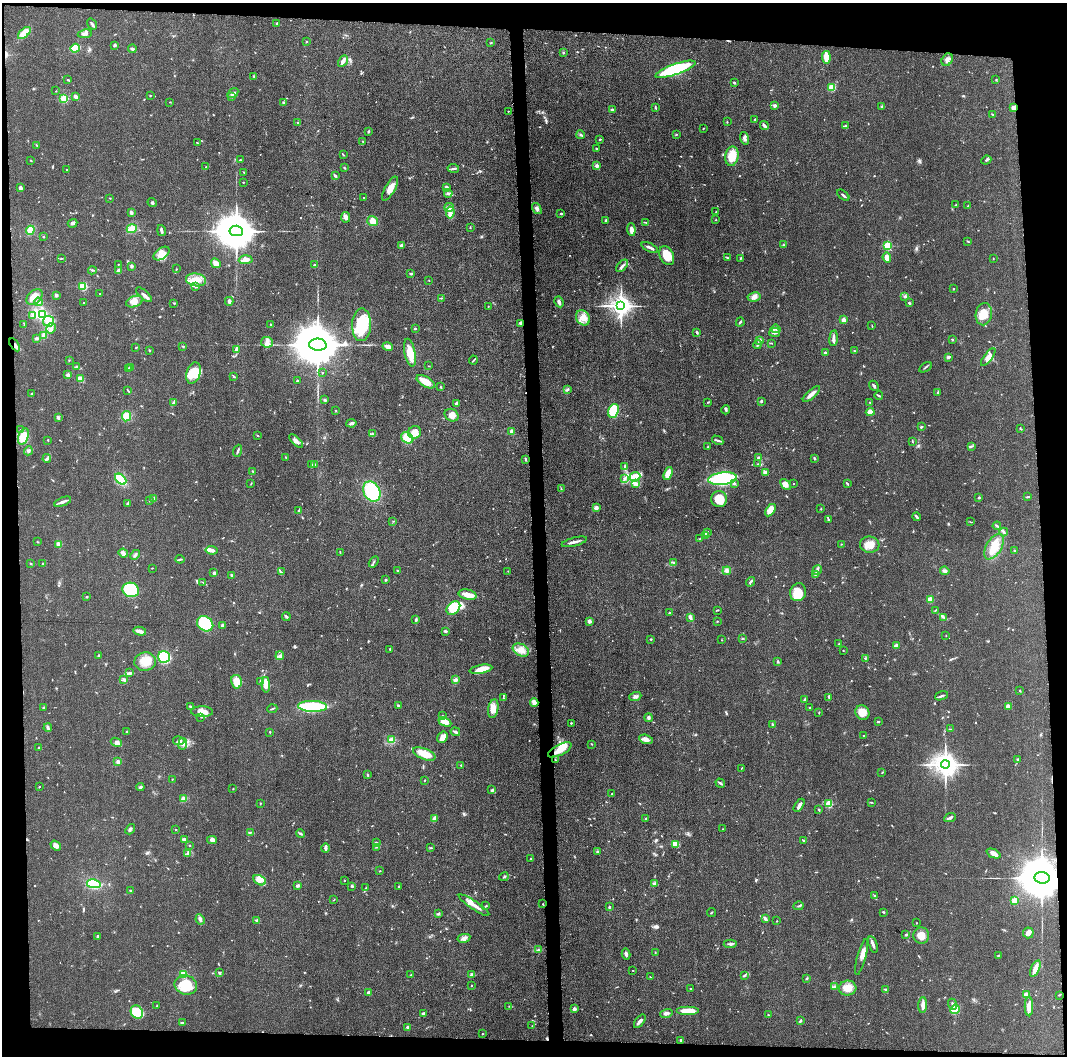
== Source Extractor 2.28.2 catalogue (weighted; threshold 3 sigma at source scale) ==
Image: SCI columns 7-4263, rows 18-4230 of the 4272 x 4249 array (HDU 1 of 3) = the unmasked area's bounding box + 8 px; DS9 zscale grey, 4 x 4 block average (1 PNG px = mean of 4 x 4 image px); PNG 1069 x 1058 px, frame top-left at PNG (2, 3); each listed source drawn as its Kron ellipse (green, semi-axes under 4 px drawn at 4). Shown black and unused: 9% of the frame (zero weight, under 3 of 5 exposures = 1% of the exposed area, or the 3 px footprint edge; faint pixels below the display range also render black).
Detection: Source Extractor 2.28.2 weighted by HDU 2 'WHT'. Background 0.0487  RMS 0.0052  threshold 0.0236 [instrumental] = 3 sigma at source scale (4.5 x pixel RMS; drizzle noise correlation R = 1.50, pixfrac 1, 0.05/0.05 arcsec/px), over >= 5 px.
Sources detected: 786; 1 too faint to see at this stretch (4 x 4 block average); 2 inside a brighter object's white glare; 7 cosmic-ray / hot-pixel residue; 1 long thin detection or spike segment (spike, bleed or trail) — neither listed nor drawn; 9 coinciding with a brighter row at this scale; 40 inside a brighter listed object's ellipse — not listed separately; of the other 726, all 500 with FLUX_AUTO >= 1.45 (the completeness limit of this list) listed and drawn (226 fainter detections not listed), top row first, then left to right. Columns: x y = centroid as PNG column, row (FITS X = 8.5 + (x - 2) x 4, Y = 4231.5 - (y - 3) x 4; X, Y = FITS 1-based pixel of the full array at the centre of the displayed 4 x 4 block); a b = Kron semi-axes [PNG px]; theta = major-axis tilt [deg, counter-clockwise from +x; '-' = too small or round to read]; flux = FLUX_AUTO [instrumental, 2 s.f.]
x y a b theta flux
277 23 2 2 - 15
92 24 6 2 -56 6.8
24 33 7 4 44 55
85 34 7 2 8 7.4
306 42 2 2 - 2
491 43 2 2 - 2.3
115 45 3 2 - 4.8
75 48 5 4 - 74
132 49 4 3 - 5.9
563 52 2 2 - 3
826 57 6 2 -84 60
947 60 7 5 58 14
343 61 6 2 59 16
675 69 21 5 19 260
254 76 3 2 - 3.2
68 80 4 2 - 3.4
996 80 2 2 - 1.5
734 83 2 2 - 4.2
832 87 3 3 - 43
56 91 2 2 - 2
233 93 6 2 34 6.6
150 96 2 2 - 1.7
232 96 3 2 - 2.8
75 97 3 2 - 11
64 99 2 2 - 210
170 102 2 2 - 1.8
284 103 2 2 - 7.9
775 105 2 2 - 23
882 106 3 2 - 2.8
655 108 3 2 - 2.7
1014 108 4 3 - 14
612 110 3 2 - 5.5
508 111 2 2 - 2.9
993 114 4 2 - 2.5
755 119 2 2 - 1.5
727 122 2 2 - 1.7
298 123 2 2 - 3.9
764 126 5 3 - 7.9
845 126 3 2 - 3
703 128 2 2 - 1.6
369 131 3 2 - 3.1
676 134 3 2 - 2.9
581 135 4 2 - 4.3
744 138 6 3 -73 9.6
600 139 2 2 - 7.9
363 142 2 2 - 1.7
197 143 3 2 - 2.2
37 145 3 2 - 1.6
597 149 4 2 - 4.2
344 155 3 2 - 2.2
732 156 10 6 79 59
31 160 3 2 - 2.4
240 160 2 2 - 3.6
986 160 5 2 - 4.1
597 166 2 2 - 34
206 167 2 2 - 1.9
344 168 3 2 - 2.6
453 168 6 2 -8 4.4
67 169 2 2 - 1.7
244 172 2 2 - 2.7
335 176 3 2 - 6.4
243 182 2 2 - 1.9
446 187 3 3 - 6.2
20 188 4 3 - 6.5
390 189 13 5 60 29
448 193 4 2 - 5.2
843 195 7 2 -39 5
110 198 2 2 - 1.7
363 198 2 2 - 1.7
152 202 5 2 - 3.4
956 205 3 2 - 2.1
968 206 2 2 - 1.8
449 207 5 4 - 11
537 209 6 3 -55 9.7
716 211 2 2 - 2.5
450 212 6 3 82 13
131 213 3 2 - 9.4
561 213 3 2 - 2.8
346 217 5 3 - 11
606 220 3 2 - 3.5
716 220 2 2 - 1.7
373 221 5 5 - 23
646 222 3 2 - 1.7
73 223 5 3 - 7.3
470 227 2 2 - 1.7
132 229 5 4 - 35
631 229 6 4 -86 12
30 230 4 3 - 47
161 230 5 2 - 7.3
236 231 6 5 - 13000
43 237 2 2 - 1.7
968 241 3 2 - 2.2
402 245 4 3 - 7.2
783 245 3 2 - 2.4
888 246 2 2 - 170
650 247 9 2 -25 12
161 254 9 5 34 24
667 256 10 6 -64 60
887 257 5 3 - 25
61 258 3 2 - 1.9
728 258 4 2 - 2.9
740 258 3 2 - 3.7
993 258 2 2 - 1.6
246 260 7 4 4 18
216 263 5 4 - 17
118 264 2 2 - 1.5
314 265 2 2 - 1.9
132 266 2 2 - 21
622 266 7 3 47 9.3
176 269 2 2 - 1.6
92 270 4 2 - 3.6
119 271 4 3 - 17
411 274 3 2 - 6
196 280 10 6 -9 34
429 280 2 2 - 1.5
83 286 2 2 - 230
196 287 4 2 - 5.4
953 289 2 2 - 2.7
100 294 2 2 - 1.5
56 295 2 2 - 7.8
144 295 10 3 -41 9.5
35 297 9 6 43 30
754 297 7 4 10 13
905 297 2 2 - 1.6
441 298 3 2 - 2.3
134 301 8 5 21 22
229 301 4 2 - 8
38 302 4 2 - 5.6
559 302 5 3 - 11
83 303 2 2 - 1.6
174 303 3 2 - 2.9
909 303 3 2 - 3.6
488 306 2 2 - 1.8
621 306 3 3 - 2900
984 314 11 8 80 50
43 315 2 2 - 290
32 316 3 2 - 4.5
583 318 8 6 -56 30
844 320 2 2 - 83
48 321 5 5 - 32
740 322 4 2 - 4
521 323 4 2 - 4.4
24 324 2 2 - 1.6
270 325 3 2 - 2.5
361 325 16 9 89 170
872 326 3 2 - 1.8
51 328 5 2 - 7.6
415 328 2 2 - 7
776 329 5 2 - 4.4
697 332 3 2 - 3.9
775 332 5 2 - 14
44 335 3 2 - 12
36 338 3 3 - 6.1
834 338 7 3 83 11
952 339 3 2 - 2.2
760 340 3 3 - 4.7
267 342 6 5 - 15
771 343 2 2 - 2
758 344 4 2 - 6.2
15 345 7 2 -57 10
318 345 9 6 -5 23000
183 346 3 2 - 2.5
136 347 2 2 - 2.1
388 347 5 3 - 15
149 350 2 2 - 2.5
236 350 3 2 - 15
855 351 3 2 - 2.5
410 353 14 5 -79 46
825 353 2 2 - 6.1
988 357 10 3 53 19
948 358 3 3 - 3.7
69 360 2 2 - 1.5
473 360 4 2 - 3.1
429 366 2 2 - 1.5
77 367 3 2 - 9
131 367 3 2 - 6.1
925 367 7 2 32 4
128 369 3 2 - 3.3
193 373 11 7 71 57
322 373 2 2 - 2.6
68 375 3 3 - 8.9
234 376 4 2 - 4.4
81 379 4 3 - 17
297 381 2 2 - 8.3
426 382 10 5 -30 41
874 386 5 2 - 5.5
440 387 2 2 - 2.3
567 389 3 2 - 4.7
128 391 3 2 - 2
938 392 3 2 - 4.2
31 394 3 2 - 2.4
811 394 11 3 42 18
879 395 4 2 - 3.6
325 400 3 2 - 4.2
761 401 2 2 - 4.4
708 402 3 2 - 2.5
870 402 2 2 - 2.7
173 403 4 2 - 7.4
456 404 4 3 - 5.9
336 410 2 2 - 1.5
726 410 4 2 - 4
613 411 7 5 70 110
870 412 4 4 - 30
451 415 7 6 - 29
126 416 5 4 - 35
58 417 3 2 - 7.1
351 423 5 3 - 6.8
922 427 3 2 - 2.2
1020 428 2 2 - 1.8
21 429 3 2 - 1.6
415 432 6 6 - 30
512 432 3 2 - 13
373 434 3 2 - 3.1
257 435 2 2 - 2.1
23 437 8 5 72 61
407 438 6 5 - 39
48 440 2 2 - 2.2
718 440 6 2 -28 4.9
296 441 9 4 -44 13
912 441 2 2 - 1.7
971 446 4 2 - 3.7
708 447 2 2 - 2.2
28 451 4 3 - 8.4
237 451 6 2 69 5.6
286 457 2 2 - 1.5
47 458 4 2 - 6.9
759 458 4 3 - 6.6
815 458 3 2 - 4.5
525 459 3 2 - 2.5
312 464 2 2 - 2.1
315 464 2 2 - 1.6
758 464 3 2 - 3
625 467 4 2 - 4.5
253 471 2 2 - 2.3
765 472 4 3 - 9
668 474 7 3 70 49
635 477 5 4 - 41
121 479 6 4 -41 130
624 479 2 2 - 3
723 479 14 6 7 350
251 483 2 2 - 1.7
636 483 4 2 - 4.1
734 483 3 2 - 6.3
785 484 6 4 -46 12
793 484 2 2 - 1.7
847 484 3 2 - 3.6
561 488 3 2 - 2.1
372 491 11 8 -62 170
1027 497 2 2 - 2.1
979 498 2 2 - 9.9
154 499 3 3 - 7.2
719 499 8 8 - 58
149 501 2 2 - 1.6
63 502 9 2 21 12
128 503 4 2 - 6.6
596 508 2 2 - 45
821 509 2 2 - 2.3
770 510 7 4 56 44
299 511 4 2 - 5.6
917 517 4 2 - 6.5
828 520 3 2 - 2.6
393 521 2 2 - 1.7
970 522 2 2 - 1.5
997 526 4 2 - 3.7
707 532 2 2 - 5.6
1004 532 4 2 - 5
706 536 3 2 - 2.8
700 539 2 2 - 3
37 542 2 2 - 2.3
574 542 13 2 14 13
59 544 3 3 - 18
841 544 2 2 - 1.5
870 545 9 8 - 38
994 547 14 7 59 50
211 550 6 4 -8 13
1014 550 2 2 - 2.4
340 552 3 2 - 1.5
123 553 5 3 - 7.3
135 555 5 2 - 5.9
180 559 4 2 - 3.7
374 562 6 2 58 4.7
674 562 4 2 - 4.5
31 563 3 2 - 2.3
42 563 2 2 - 3.1
152 568 2 2 - 1.6
817 570 5 3 - 6.9
398 571 3 2 - 1.6
508 571 2 2 - 1.5
727 571 4 3 - 7.7
945 571 5 4 - 7.6
281 572 2 2 - 2.1
214 573 2 2 - 7.9
232 575 3 2 - 3.7
815 575 3 2 - 3.2
385 580 3 2 - 3.8
203 582 3 2 - 2
751 582 5 2 - 5.7
131 590 8 7 - 300
798 592 9 8 - 52
468 595 9 5 -14 29
87 597 3 2 - 2.3
930 599 2 2 - 110
453 608 8 6 47 91
718 610 2 2 - 1.6
935 610 3 2 - 2.1
670 613 3 2 - 3.3
286 616 4 2 - 6
690 617 4 3 - 10
944 617 3 2 - 3.7
416 620 3 3 - 4
589 621 2 2 - 38
717 621 2 2 - 1.6
205 624 8 7 - 200
223 625 3 2 - 7
140 631 6 4 -13 11
445 631 3 2 - 5.9
946 635 2 2 - 1.5
743 638 3 2 - 1.7
651 639 2 2 - 3.2
722 640 2 2 - 1.5
838 644 3 2 - 2
896 646 3 2 - 18
390 649 2 2 - 2.2
521 650 8 6 -27 24
843 651 2 2 - 1.7
98 655 3 2 - 3.5
280 656 4 3 - 7
164 657 6 6 - 200
865 658 2 2 - 2.5
145 661 11 9 8 45
778 661 2 2 - 2.4
481 669 11 4 10 34
130 673 3 2 - 3.7
124 680 4 3 - 6.4
455 680 3 3 - 11
236 682 7 5 -77 37
260 682 2 2 - 1.7
266 685 8 3 -89 39
1020 691 3 2 - 2.3
635 696 6 2 20 8.5
941 696 7 2 19 5.6
829 697 2 2 - 2.1
503 698 2 2 - 2
804 700 3 2 - 3.2
534 703 4 4 - 17
398 705 3 2 - 5.5
190 706 4 2 - 3.8
313 706 14 5 -3 150
1008 706 3 2 - 24
44 707 2 2 - 2.8
810 708 2 2 - 2.9
272 709 5 2 - 4
493 709 9 5 80 27
202 712 11 5 -1 29
819 712 2 2 - 2.4
862 712 7 7 - 34
442 716 2 2 - 2.2
201 717 2 2 - 1.5
648 718 4 3 - 5.6
445 722 7 4 -25 31
878 722 3 2 - 4.3
571 723 3 2 - 3.1
772 725 3 2 - 5.8
48 728 4 2 - 6.2
951 729 2 2 - 1.9
127 732 2 2 - 2.3
270 732 3 2 - 1.8
455 732 5 2 - 8.2
863 735 2 2 - 1.5
442 737 6 4 60 19
646 739 7 3 -18 17
391 740 2 2 - 2.2
179 741 6 3 -10 8.5
116 742 6 4 -26 14
183 744 6 3 83 12
592 744 2 2 - 2.2
38 748 2 2 - 1.7
560 750 13 5 27 41
424 754 12 5 -22 56
1018 759 3 2 - 2.7
555 760 2 2 - 2.1
118 762 2 2 - 39
461 765 2 2 - 2.7
945 765 4 4 - 4000
741 768 4 2 - 1.6
882 772 3 2 - 1.7
367 775 3 2 - 3.1
172 779 2 2 - 1.5
425 780 2 2 - 2
720 783 5 2 - 5.8
39 787 2 2 - 2.1
140 787 4 2 - 4.2
233 789 2 2 - 1.5
492 790 4 3 - 4.2
612 794 2 2 - 1.9
184 799 4 3 - 16
871 802 3 2 - 2.1
260 803 2 2 - 1.9
829 804 2 2 - 170
799 805 7 3 56 12
819 810 3 2 - 2.6
435 818 4 2 - 24
950 818 6 3 25 6.7
645 819 2 2 - 1.8
130 829 6 2 51 6.5
176 829 2 2 - 1.7
723 829 2 2 - 1.7
250 832 3 2 - 2.4
300 834 4 2 - 3.7
184 840 3 2 - 12
212 840 5 3 - 14
804 840 3 2 - 3.1
376 842 4 2 - 2.6
675 844 3 3 - 8.4
190 845 2 2 - 2.6
56 846 6 3 -37 14
376 847 3 2 - 1.6
325 848 4 2 - 14
430 848 2 2 - 1.5
598 852 3 3 - 3.4
187 853 2 2 - 1.5
994 854 7 4 -24 14
530 859 3 2 - 1.5
380 871 2 2 - 1.5
504 877 5 2 - 3.6
1042 878 7 6 - 17000
259 880 6 4 -30 19
344 880 2 2 - 6.8
94 884 7 3 -11 130
654 884 4 3 - 5.7
298 886 3 2 - 7.5
351 886 4 2 - 3.1
399 886 2 2 - 3.7
366 888 3 2 - 3.4
130 890 3 2 - 2.1
875 896 4 2 - 4.6
334 900 3 2 - 1.5
1014 901 2 2 - 110
543 904 2 2 - 1.5
474 905 18 3 -34 24
486 906 3 2 - 2.6
798 906 5 2 - 3.7
609 907 2 2 - 3.5
883 912 3 2 - 2.6
439 913 2 2 - 1.9
711 913 5 2 - 2.3
200 919 5 3 - 6.3
765 919 3 2 - 12
257 920 4 2 - 4.7
777 921 2 2 - 1.8
916 923 2 2 - 3.3
1028 933 5 5 - 13
906 935 3 2 - 2.9
921 935 8 8 - 34
98 936 3 2 - 3.6
464 938 6 4 11 11
730 944 6 3 3 6.8
873 945 9 2 -73 11
539 950 2 2 - 2.3
655 952 2 2 - 1.9
626 954 5 3 - 8.6
998 955 2 2 - 2.5
862 957 18 4 75 20
1035 969 9 3 66 28
633 970 2 2 - 1.6
219 972 3 2 - 3.3
183 974 2 2 - 130
471 974 3 2 - 7.2
411 975 3 2 - 3.5
744 975 3 2 - 2.6
650 977 2 2 - 2.1
807 978 4 2 - 2.4
186 985 11 9 -22 110
471 985 2 2 - 1.5
834 987 3 2 - 3.4
690 988 2 2 - 1.8
848 988 9 7 5 30
886 990 3 2 - 2.9
368 993 3 2 - 10
1026 995 4 3 - 28
1059 995 3 2 - 1.8
953 1004 6 2 -67 7.7
923 1005 8 3 88 16
157 1006 2 2 - 1.6
509 1006 2 2 - 1.6
1029 1007 9 4 -89 28
574 1009 2 2 - 34
955 1009 5 4 - 45
687 1011 11 4 0 41
137 1012 7 6 - 72
423 1013 4 3 - 4.4
666 1013 6 3 17 9.7
768 1015 2 2 - 1.8
640 1021 8 3 52 11
800 1021 3 2 - 5.9
182 1023 3 2 - 4.8
532 1026 2 2 - 1.6
408 1027 3 2 - 7.4
482 1034 2 2 - 5.2
680 1040 3 2 - 2.6
Overlapping masked pixels (flux is a lower limit): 3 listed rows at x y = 1014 108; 15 345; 1042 878
Diffuse or blended objects may show on this block-average render without a row.